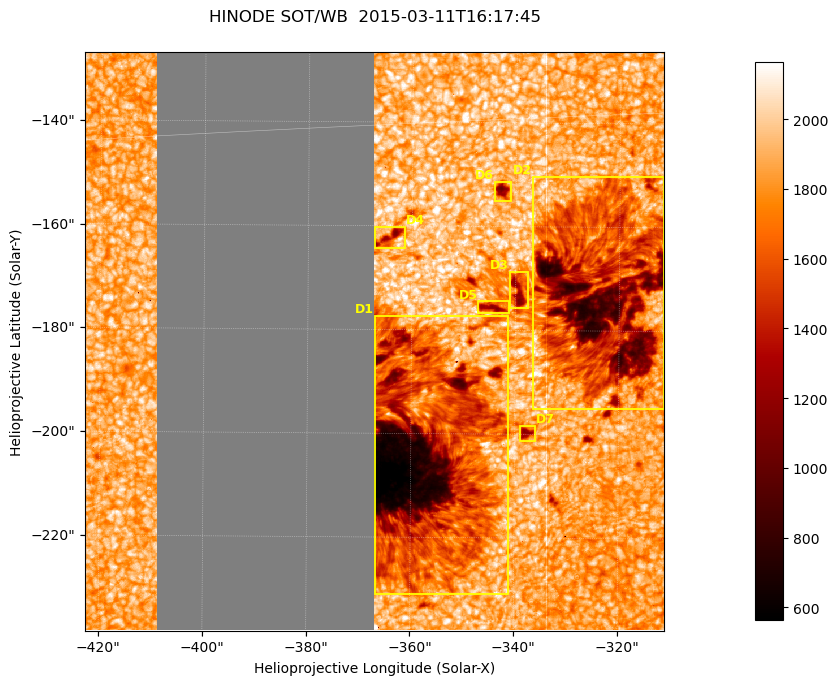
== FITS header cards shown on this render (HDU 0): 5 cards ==
TELESCOP= 'HINODE'
INSTRUME= 'SOT/WB'
DATE_OBS= '2015-03-11T16:17:45.811'
CTYPE1  = 'Solar-X'
CTYPE2  = 'Solar-Y'

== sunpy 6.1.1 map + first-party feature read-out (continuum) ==
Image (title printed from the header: HINODE SOT/WB  2015-03-11T16:17:45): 1024 x 1024 px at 0.109 arcsec/px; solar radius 966 arcsec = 8862 px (partial field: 0.3% of the solar disc is inside the frame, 62% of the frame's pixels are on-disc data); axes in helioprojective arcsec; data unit not stated in the header (colour bar unlabelled)
Orientation: roll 0.412 deg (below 1 deg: not rotated)
Missing data: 38% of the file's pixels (38% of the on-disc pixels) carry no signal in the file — constant fill value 0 (padding / dropout), whole columns, Tx -409..-367 arcsec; drawn neutral grey and excluded from every search
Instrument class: CONTINUUM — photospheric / low-chromospheric filtergram (red cont 6684): granulation and sunspots, dark-feature search
Dark features (sunspots / pores): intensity divided by the frame's on-disc median (partial field: no limb-darkening profile); reference = the frame's on-disc median (the 8%-of-disc-diameter window exceeds this field); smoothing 3 px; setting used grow <= 0.88, no closing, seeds <= 0.88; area >= 262 px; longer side >= 12 px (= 1.3 arcsec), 6 px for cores <= 0.7; partial field; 7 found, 7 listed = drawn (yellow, D1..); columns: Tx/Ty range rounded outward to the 1 arcsec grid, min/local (2 s.f., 1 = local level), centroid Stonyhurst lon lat
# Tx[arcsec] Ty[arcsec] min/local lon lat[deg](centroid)
D1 -368..-341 -231..-177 0.26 -23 -19
D2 -337..-311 -196..-150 0.36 -20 -17
D3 -342..-337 -176..-168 0.59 -21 -17
D4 -368..-361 -165..-160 0.59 -23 -16
D5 -348..-341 -177..-174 0.61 -22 -17
D6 -345..-341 -155..-151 0.56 -22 -16
D7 -339..-336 -202..-198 0.62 -22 -19